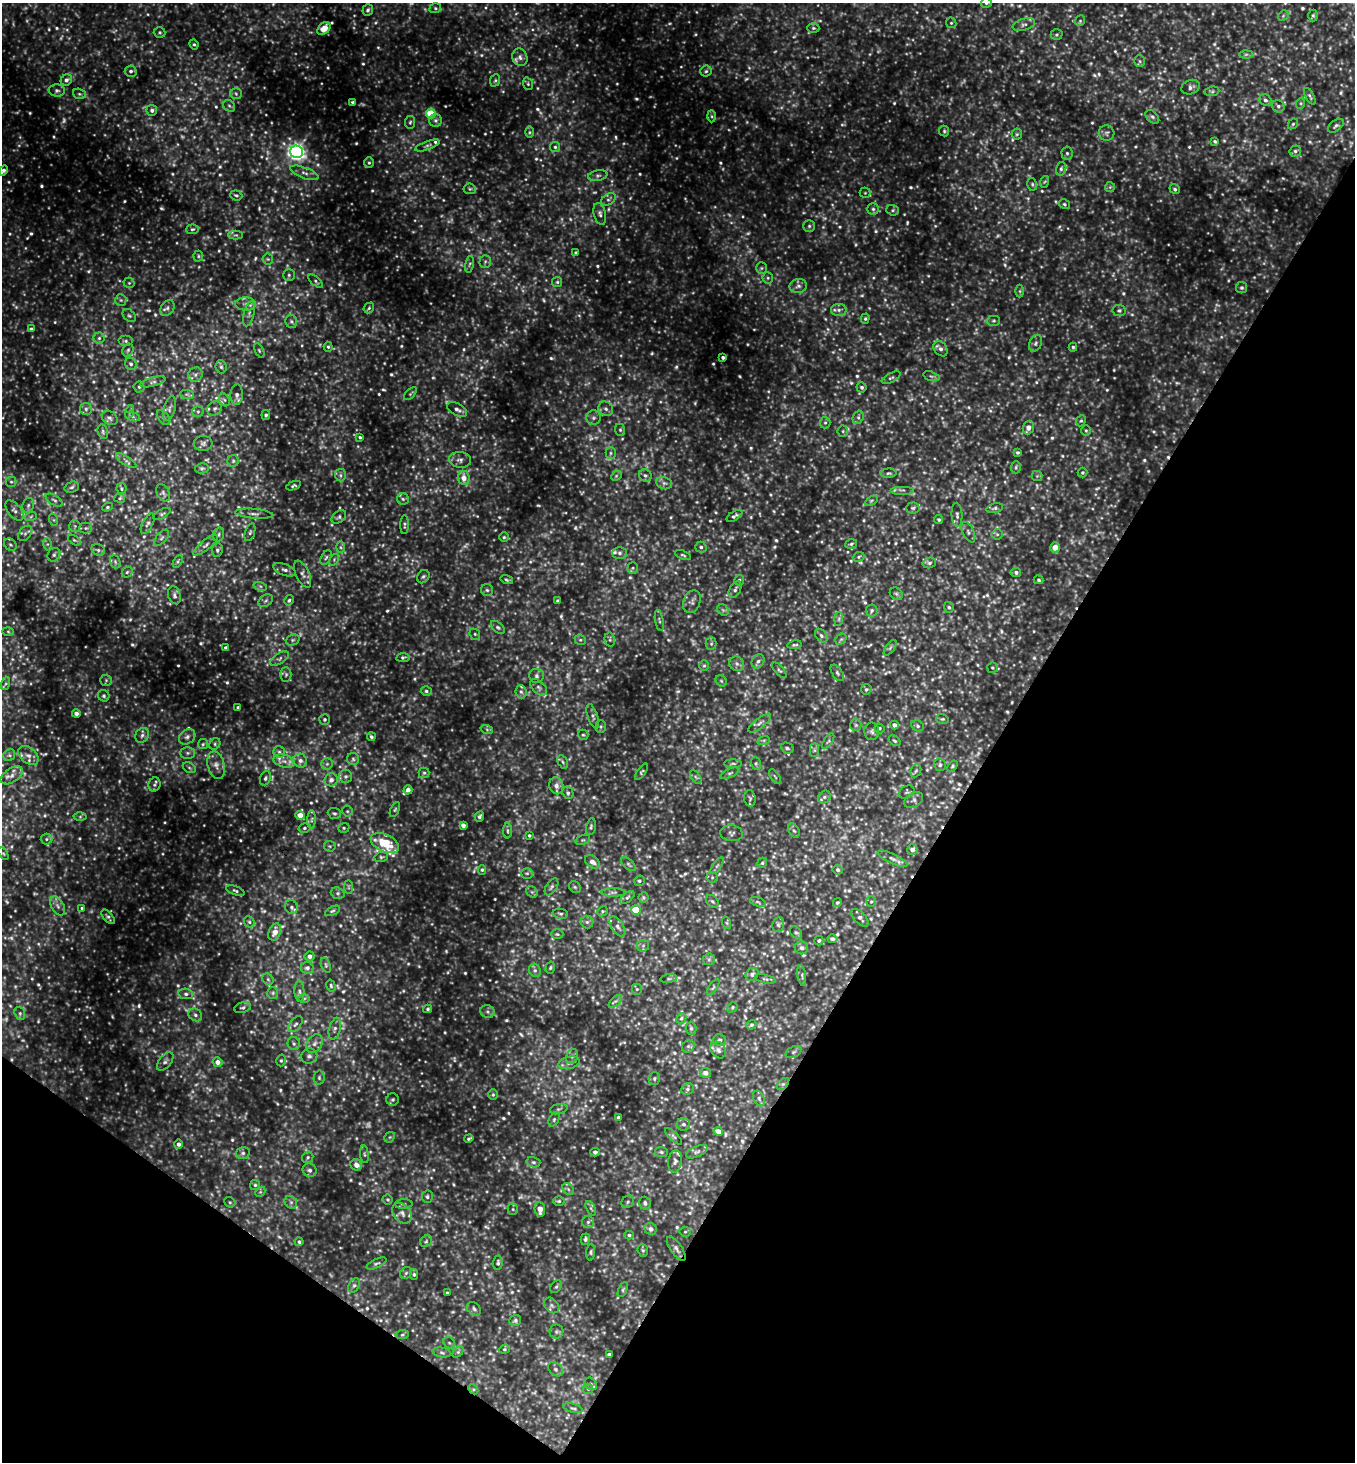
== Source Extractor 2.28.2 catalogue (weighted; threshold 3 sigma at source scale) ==
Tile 15 of 4 x 4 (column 3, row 4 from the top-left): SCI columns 2999-4351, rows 4-1463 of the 5857 x 5850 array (HDU 1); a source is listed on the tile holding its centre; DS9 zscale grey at full resolution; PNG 1357 x 1464 px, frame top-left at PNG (2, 3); each listed source drawn as its Kron ellipse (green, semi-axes under 4 px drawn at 4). Shown black and unused: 32% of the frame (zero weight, under 3 of 4 exposures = <1% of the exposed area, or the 3 px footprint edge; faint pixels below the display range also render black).
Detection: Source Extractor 2.28.2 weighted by HDU 2 'WHT'; one run over the whole footprint, this tile lists its part. Background 0.137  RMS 0.028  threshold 0.125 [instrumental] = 3 sigma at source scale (4.5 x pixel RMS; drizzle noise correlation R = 1.50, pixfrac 1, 0.05/0.05 arcsec/px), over >= 5 px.
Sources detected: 1101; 95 too faint to see at this stretch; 2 cosmic-ray / hot-pixel residue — neither listed nor drawn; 28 inside a brighter listed object's ellipse — not listed separately; of the other 976, all 500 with FLUX_AUTO >= 4.03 (the completeness limit of this list) listed and drawn (476 fainter detections not listed), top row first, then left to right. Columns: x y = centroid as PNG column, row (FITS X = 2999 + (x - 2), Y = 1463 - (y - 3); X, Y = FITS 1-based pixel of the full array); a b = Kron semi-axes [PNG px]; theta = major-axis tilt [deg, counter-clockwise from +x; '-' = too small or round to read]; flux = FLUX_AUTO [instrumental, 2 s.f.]
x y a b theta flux
986 3 5 5 - 5.4
435 8 6 5 - 4.8
368 10 6 5 - 6.4
1313 15 6 4 90 4.6
1283 16 6 4 46 4.3
1080 21 6 4 47 4.2
951 23 5 5 - 4.6
1024 25 11 6 16 11
324 28 7 5 41 51
813 28 6 5 - 5
160 32 6 5 - 4.8
1057 35 6 5 - 4.8
194 44 5 4 - 4.1
1246 54 7 4 1 5
520 57 9 7 -70 11
1140 61 6 5 - 5.3
131 71 6 5 - 8.1
706 71 5 5 - 5.3
66 80 6 5 - 8.5
495 80 6 5 - 4.3
528 84 6 5 - 4.6
1191 87 9 7 21 10
57 90 8 6 -1 7.3
1212 91 7 5 7 4.7
79 94 6 5 - 4.9
236 94 6 5 - 5.4
1310 96 9 3 -61 4.8
1265 100 6 5 - 7.4
353 102 4 3 - 5.1
1301 103 6 4 72 4.1
229 106 6 5 - 5.2
1278 106 6 6 - 6.7
152 110 5 5 - 8.3
431 113 5 5 - 97
712 116 6 4 -88 4.1
1152 117 8 5 -44 6.7
435 120 6 6 - 7.6
410 122 6 5 - 4.8
1293 124 6 4 46 4.1
1336 126 9 5 38 7.1
944 131 5 5 - 4.4
529 132 6 4 90 4.2
1107 133 8 7 - 7.7
1017 134 5 5 - 4.3
1215 142 4 3 - 4.7
427 145 13 4 20 8
555 147 5 5 - 5.6
1295 151 6 5 - 6.3
297 152 6 6 - 1200
1067 153 6 5 - 6.3
369 163 5 4 - 4.5
1061 169 7 5 75 5.8
3 170 5 4 - 8.4
304 173 15 5 -20 13
598 176 10 5 10 7.7
1044 182 6 4 70 4.1
1032 184 6 5 - 4.7
1110 187 5 5 - 4.3
470 189 6 5 - 4.6
1175 189 5 4 - 5
865 193 5 5 - 4.1
236 195 6 5 - 5
608 200 8 5 35 7.1
1064 204 6 4 -32 4.5
873 209 5 5 - 6
893 210 6 5 - 4.9
600 214 11 6 -76 10
809 226 6 6 - 5.6
192 229 6 4 5 4.7
236 235 7 4 0 6.3
576 252 4 4 - 4.2
198 256 5 5 - 4.2
268 259 5 5 - 4.3
485 262 6 5 - 6
469 264 8 3 76 5.1
761 268 5 5 - 4.4
289 275 6 5 - 5.5
768 278 6 5 - 5.1
316 281 9 4 -42 5.6
557 282 5 5 - 4.4
129 283 5 5 - 4.6
798 286 9 7 11 10
1242 288 5 5 - 6.7
1020 291 6 4 90 4.1
121 300 6 5 - 5.8
246 304 10 6 0 13
167 308 8 6 57 8.6
369 308 6 4 48 4.3
839 310 8 6 0 9.7
1119 310 7 5 -8 5.7
249 314 13 5 77 12
129 316 7 5 -46 5.4
865 319 5 4 - 4.6
994 321 6 5 - 4.9
291 322 6 5 - 5.8
31 329 3 3 - 5.3
99 338 5 5 - 5.6
126 341 7 5 0 7.2
1036 343 9 6 65 8
328 347 5 4 - 4.9
1073 347 4 4 - 4.8
941 349 8 6 -50 12
128 350 7 5 62 5.4
259 350 8 4 -63 4.3
723 357 3 3 - 6.4
131 364 6 5 - 8.2
221 367 6 5 - 6.1
195 375 8 6 44 9.6
931 376 8 4 -18 5.5
891 378 10 4 27 5.6
153 382 13 4 15 8.4
139 387 5 5 - 5.3
862 387 5 5 - 6
187 394 7 4 -2 5
410 394 8 4 45 4.3
237 395 10 6 87 12
224 400 7 5 -60 6.6
215 408 8 6 41 9
86 409 6 6 - 7.7
169 409 13 5 75 10
457 409 11 5 -28 11
606 409 8 6 -44 8.8
129 412 7 4 71 4.6
198 412 5 5 - 4.7
266 415 5 4 - 5.1
133 416 8 4 -19 6
858 417 7 5 70 5.9
110 418 8 6 -35 7.8
164 418 8 5 -49 6.5
593 418 7 7 - 9.4
1081 421 6 4 65 4.2
825 423 6 5 - 5
1028 428 7 5 69 18
620 430 6 5 - 5
843 431 5 5 - 4.7
1086 431 5 5 - 4.2
103 432 7 5 -75 5.4
360 437 4 3 - 4.3
203 443 9 7 3 8.6
1017 452 4 4 - 4.1
611 453 5 5 - 5
460 460 11 8 -4 13
126 461 11 4 -32 8.3
233 461 6 5 - 5.3
1016 467 6 5 - 4.3
202 468 7 5 10 4.6
889 473 8 4 3 5.1
1082 473 5 5 - 4.7
340 475 6 5 - 6.2
645 475 7 6 - 6.7
616 476 6 4 45 4.4
1037 476 5 5 - 4
464 478 7 6 - 27
11 482 5 5 - 4.9
664 483 8 6 -12 8.9
293 486 8 4 20 5
72 487 7 5 19 5.7
121 489 5 5 - 4.3
902 490 12 2 0 5.9
163 493 9 6 -60 7.7
120 498 5 4 - 4.5
403 499 6 5 - 5.4
54 500 10 5 -32 7.2
871 501 7 4 31 4.1
28 505 8 5 70 6.9
107 507 5 4 - 4.1
913 508 7 5 2 5.4
995 508 8 4 14 6.2
14 510 12 6 -50 11
162 514 9 4 30 5.6
254 514 19 5 -5 14
957 515 12 5 -86 9.1
31 516 6 4 20 4.4
734 516 9 4 32 7.7
339 517 8 5 39 6
54 520 6 4 -71 4.5
939 520 4 4 - 4.6
148 524 11 5 62 7.9
404 525 9 3 88 4.7
75 526 6 5 - 6
86 528 6 5 - 5.7
250 532 9 4 72 6.1
968 532 11 5 -64 9
25 533 9 6 50 7.4
218 534 7 5 73 5.8
997 534 5 5 - 4.4
504 537 5 4 - 4
162 538 10 5 49 7.1
74 540 7 3 -35 4.1
47 544 6 4 -71 5
851 544 6 4 17 4.5
10 545 7 5 -42 5.6
206 545 15 5 39 12
341 547 6 4 -89 4.2
701 547 6 5 - 6.4
1055 547 5 5 - 29
98 550 7 5 -23 6.6
217 550 7 5 81 6.7
620 553 7 6 - 8.5
54 555 7 6 - 6.6
683 555 8 3 -21 4.3
859 557 6 4 24 4.6
326 558 8 4 62 5.8
334 560 6 4 58 4.3
178 561 7 4 60 4.7
115 562 7 5 -70 5.2
929 563 7 5 14 6.2
633 568 5 5 - 4.5
285 570 12 5 -20 9.6
127 572 6 4 44 4.3
1016 572 5 4 - 7.3
303 574 14 6 -65 12
423 577 7 5 55 6.2
507 580 6 3 -17 4.3
739 580 5 5 - 5.7
1039 580 5 4 - 4.3
260 586 7 4 -18 5.9
487 590 6 6 - 6.3
735 590 9 5 60 7.3
896 594 7 5 -44 5.9
174 595 9 6 -72 8.4
289 600 5 4 - 4.9
266 601 8 5 35 6.2
558 601 3 3 - 6
692 602 12 8 69 11
949 607 5 5 - 5.8
723 610 6 5 - 5.2
872 610 6 6 - 6.3
839 619 7 4 88 5.5
659 620 10 3 -80 4.5
498 627 8 5 -44 5.4
8 632 6 4 -2 4.1
475 634 6 5 - 4.5
821 636 7 5 -51 7.1
841 639 6 4 42 4.5
293 640 7 5 21 5.6
580 640 6 5 - 4.4
610 640 7 5 -79 5.8
711 644 6 5 - 5.1
794 645 7 3 9 4.4
226 648 3 3 - 8
890 648 9 4 55 5.7
403 657 6 4 9 5.4
279 658 10 5 33 7.5
758 661 7 6 - 7.2
737 664 8 7 - 9.2
704 666 5 5 - 4.1
992 668 5 5 - 4.1
779 670 9 3 -48 4.2
837 673 9 5 -59 6.5
286 674 7 5 89 5.3
536 676 7 7 - 7.5
106 680 6 5 - 4.7
721 681 6 5 - 4.1
6 684 6 4 70 4.3
539 687 10 6 -44 8.3
866 689 5 5 - 4.8
426 691 5 4 - 5.4
521 692 6 5 - 6.6
104 696 6 5 - 5
238 707 3 3 - 4.7
76 713 4 4 - 11
593 716 13 5 -72 8
325 719 5 5 - 5.5
942 719 6 5 - 4.5
760 723 14 5 38 9.7
856 725 6 5 - 5.5
894 725 4 4 - 11
918 726 6 5 - 5.7
601 727 6 5 - 4.8
879 728 5 5 - 4.6
487 730 6 4 -20 4.2
872 731 9 7 -89 8.6
142 735 8 6 57 8.5
583 735 5 5 - 4.5
187 737 9 7 37 10
371 737 4 3 - 5.6
764 740 6 4 18 4
828 741 9 3 55 4.6
894 741 6 4 -38 4.8
203 744 5 5 - 4.1
215 744 6 5 - 4.8
787 748 6 5 - 5
814 750 7 4 90 6.3
279 752 6 6 - 6.5
187 753 7 6 - 6.7
9 755 6 5 - 5.7
28 755 12 7 -38 17
353 759 6 6 - 6.1
284 761 11 6 -16 16
300 761 7 6 - 11
563 762 7 4 -61 5
756 763 6 5 - 5.1
327 764 6 5 - 5.9
733 764 9 4 0 5
216 765 14 8 -75 18
940 765 6 6 - 6.3
953 766 6 4 53 4.7
189 768 7 5 -31 4.7
916 771 7 5 67 5.1
641 772 9 4 54 4.5
424 773 5 5 - 5.1
730 773 10 4 24 5.5
12 775 12 7 34 16
346 776 6 6 - 7.4
696 777 8 4 -52 4.7
775 777 8 3 -56 4.2
265 778 7 5 68 6.1
331 780 7 6 - 11
154 785 7 6 - 5.6
556 786 8 7 - 15
408 790 4 4 - 14
907 792 8 6 31 5.6
568 793 6 5 - 5.9
824 797 7 5 46 6.5
750 798 8 6 -84 6.3
914 800 10 7 32 9.8
395 809 8 4 63 4.5
347 811 5 5 - 4.6
334 813 7 5 -21 5.7
300 815 5 4 - 32
479 816 5 4 - 6.7
80 817 6 4 1 5
312 820 9 4 89 6.4
463 825 4 4 - 13
591 827 8 5 79 5.4
304 828 6 4 16 5.1
344 828 6 4 21 4.3
507 831 8 4 -89 4.9
794 831 7 5 -60 6.5
731 833 11 8 -8 9.2
529 835 3 3 - 4.5
46 839 6 5 - 5.5
583 840 8 4 18 4.6
385 843 15 8 -24 87
330 846 6 5 - 4.9
912 850 5 5 - 12
3 853 7 4 -57 4.8
381 857 7 5 13 5.2
892 859 16 5 -26 13
592 862 8 5 -36 16
762 863 5 4 - 4.8
628 864 9 4 -43 5.7
717 866 10 4 56 6.6
482 870 5 4 - 4.2
838 870 5 5 - 5.6
527 873 6 5 - 5
712 877 5 5 - 4.9
639 881 5 5 - 5.4
348 887 7 4 -89 5.5
552 887 9 5 58 7
575 887 6 5 - 5.1
235 891 9 4 -20 5.8
532 892 6 5 - 5.1
613 892 12 4 0 7.5
338 893 7 5 -20 6.7
627 897 8 4 40 5.7
643 897 5 5 - 4.4
712 901 7 5 -44 5.5
758 902 8 4 -19 5.4
871 902 5 5 - 4.1
837 903 4 4 - 4.3
58 906 10 6 -60 10
291 907 7 6 - 7.6
82 908 4 3 - 4.6
636 910 5 5 - 77
332 911 8 4 26 5.3
602 911 5 4 - 4.1
560 914 8 5 -8 5.7
108 917 9 4 -50 6.7
860 918 11 5 -47 10
249 922 6 5 - 5.2
587 922 6 6 - 7.5
727 923 6 4 -71 4.1
778 925 7 6 - 7
618 927 11 6 -56 11
275 932 9 6 67 22
796 933 7 5 -46 5.2
557 934 6 5 - 4.1
832 939 5 4 - 8.1
819 941 5 4 - 4.8
643 946 6 6 - 5.6
801 948 7 6 - 11
309 956 5 4 - 11
709 959 6 5 - 5.3
326 965 8 4 -70 4.8
307 968 6 6 - 8.2
550 968 6 4 74 4.1
535 970 7 5 -68 7.4
752 974 7 6 - 7.4
802 976 10 3 -81 5.1
268 979 6 5 - 4.6
669 979 8 4 8 5.3
765 979 10 3 -13 4.4
331 986 6 4 -75 4.5
713 987 9 3 56 5
637 989 5 5 - 4.6
299 991 10 5 -86 8.5
273 993 6 5 - 5.2
186 994 7 5 -9 7.9
304 998 6 4 1 4.2
615 1001 8 3 44 5.8
732 1007 5 4 - 4.2
243 1008 8 5 18 6.3
428 1009 4 4 - 4.8
487 1012 7 6 - 7.4
20 1013 7 5 -71 5.1
195 1015 7 6 - 8.2
681 1018 5 4 - 4.2
295 1024 9 5 50 7.9
751 1025 5 4 - 5.3
691 1028 7 5 -89 6.4
335 1029 11 5 75 10
719 1040 6 5 - 5.9
314 1043 10 7 57 14
294 1044 7 6 - 7.2
688 1046 7 5 44 6.3
718 1050 9 7 -50 9.9
793 1052 8 5 27 6.2
309 1056 8 7 - 9.8
572 1056 7 5 69 7.2
281 1060 6 4 75 4.7
165 1061 11 6 51 8.5
218 1062 5 5 - 16
569 1063 11 6 14 11
706 1073 5 5 - 16
319 1078 7 5 78 5.9
654 1078 6 5 - 5.1
783 1084 7 4 43 6.4
687 1089 6 5 - 6.9
493 1095 5 5 - 4.2
759 1098 8 5 -64 7.7
393 1100 6 6 - 5.5
559 1109 9 5 14 5.8
618 1117 3 3 - 5.2
554 1119 7 5 64 5.6
683 1124 7 6 - 8.6
718 1131 4 4 - 29
674 1136 11 4 -45 5.8
390 1137 6 4 43 4
469 1138 4 3 - 4.7
178 1144 5 4 - 9.5
595 1152 4 4 - 9.4
661 1152 6 5 - 5.2
697 1152 11 5 23 7.9
243 1153 7 5 15 6.9
364 1154 9 3 -84 4.3
308 1157 6 5 - 5
675 1161 11 7 80 11
533 1162 7 5 -15 6.2
356 1165 6 5 - 18
310 1170 7 6 - 11
255 1185 5 5 - 4.9
568 1189 7 5 -46 6.5
260 1192 6 4 44 4.1
427 1197 6 5 - 5.9
388 1200 5 5 - 4.1
559 1201 5 4 - 4.1
230 1202 6 5 - 4.2
291 1202 7 5 -45 7.3
628 1202 7 5 47 6
645 1203 6 6 - 7.3
404 1204 9 4 3 5.5
591 1208 8 4 -65 4.4
513 1209 5 5 - 4.2
540 1209 7 5 -85 23
402 1213 11 8 -50 15
588 1222 6 6 - 6.9
651 1229 6 5 - 10
685 1232 5 5 - 4.1
629 1235 5 4 - 5
585 1239 6 4 75 5.9
426 1241 6 5 - 5.6
299 1242 4 4 - 5.5
676 1249 14 5 -55 11
643 1250 6 5 - 4.9
591 1252 8 3 86 4.3
376 1263 11 4 24 6.2
498 1263 7 4 84 5.8
406 1273 6 5 - 5.3
414 1274 5 4 - 5.1
354 1286 8 5 62 6.9
556 1287 7 4 53 5
623 1290 8 4 64 4.7
447 1293 3 3 - 4
552 1305 9 6 -46 8.4
474 1309 8 6 -41 7.6
515 1320 6 5 - 6.1
556 1332 7 7 - 6.3
402 1335 7 4 7 4.3
449 1343 6 5 - 5.3
504 1349 5 4 - 4.1
442 1352 9 4 -11 6.3
458 1352 6 4 45 4.2
609 1355 4 4 - 12
556 1369 8 6 -41 7.6
591 1384 7 5 -47 6.2
473 1389 6 4 -44 4.5
588 1389 5 5 - 4.7
573 1408 10 4 -16 6.4
Overlapping masked pixels (flux is a lower limit): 3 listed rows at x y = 783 1084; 676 1249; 473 1389
Isophote crosses this tile's border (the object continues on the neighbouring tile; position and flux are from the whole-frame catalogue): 3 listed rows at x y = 986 3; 3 170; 12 775
Unlisted compact peaks at least as high as the median listed source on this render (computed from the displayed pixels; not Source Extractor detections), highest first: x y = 616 1106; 928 276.